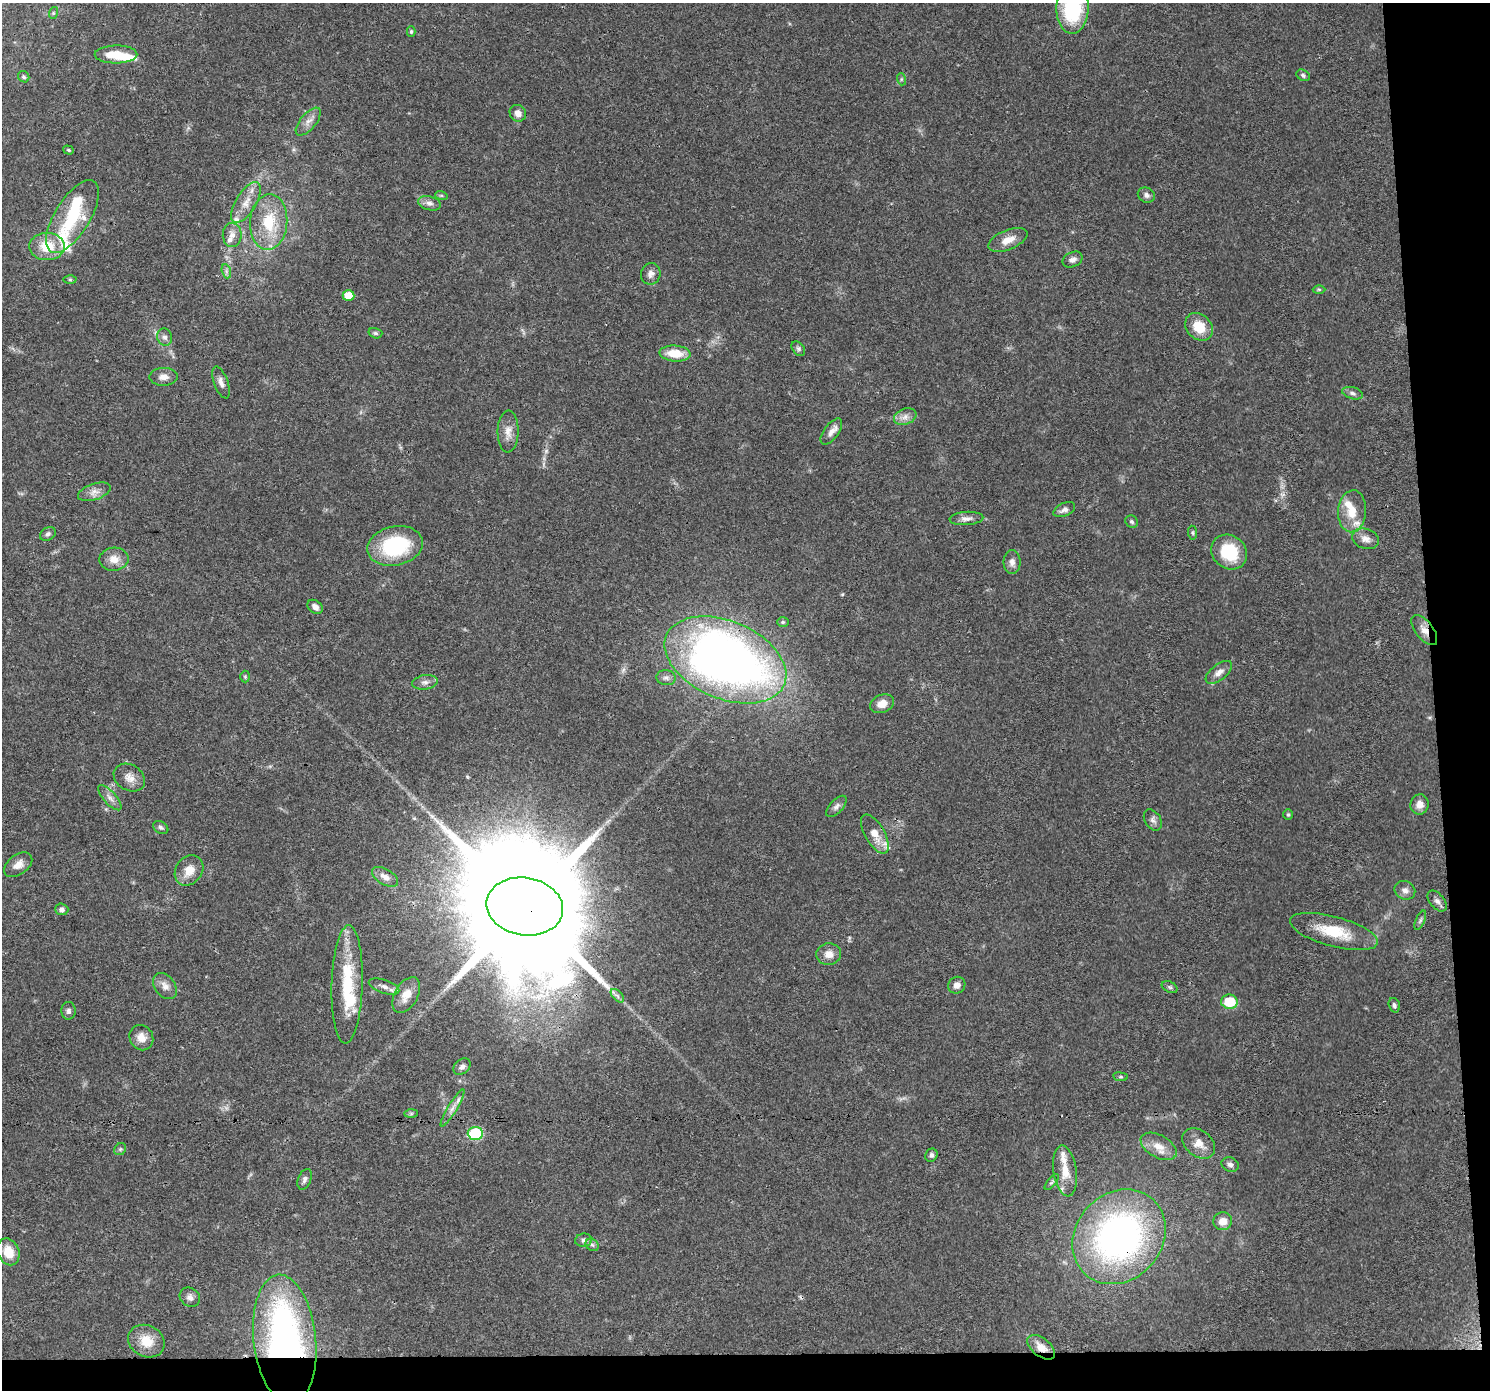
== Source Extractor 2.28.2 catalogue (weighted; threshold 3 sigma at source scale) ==
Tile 9 of 3 x 3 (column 3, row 3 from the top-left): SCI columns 2977-4464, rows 40-1427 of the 4464 x 4205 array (HDU 1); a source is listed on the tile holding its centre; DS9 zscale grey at full resolution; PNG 1492 x 1392 px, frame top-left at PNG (2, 3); each listed source drawn as its Kron ellipse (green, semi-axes under 4 px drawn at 4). Shown black and unused: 6% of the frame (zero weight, under 3 of 4 exposures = <1% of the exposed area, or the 3 px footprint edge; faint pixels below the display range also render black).
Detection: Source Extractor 2.28.2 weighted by HDU 2 'WHT'; one run over the whole footprint, this tile lists its part. Background 0.0497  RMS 0.0039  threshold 0.0177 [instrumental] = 3 sigma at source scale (4.5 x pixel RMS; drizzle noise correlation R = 1.50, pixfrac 1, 0.0396/0.0396 arcsec/px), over >= 5 px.
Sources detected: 124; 2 too faint to see at this stretch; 2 inside a brighter object's white glare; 1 cosmic-ray / hot-pixel residue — neither listed nor drawn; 11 inside a brighter listed object's ellipse — not listed separately; the other 108 listed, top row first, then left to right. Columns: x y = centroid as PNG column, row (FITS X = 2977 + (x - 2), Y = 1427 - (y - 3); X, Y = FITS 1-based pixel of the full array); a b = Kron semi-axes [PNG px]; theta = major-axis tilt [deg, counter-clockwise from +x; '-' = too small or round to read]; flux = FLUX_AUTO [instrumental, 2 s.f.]
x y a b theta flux
1072 8 26 16 89 34
53 13 6 4 72 0.45
411 32 5 4 - 0.53
116 54 21 9 1 9.6
1303 75 7 5 -31 0.86
24 77 6 5 - 0.74
901 79 6 4 -72 0.56
518 113 8 8 - 2.5
308 122 17 8 50 3
68 150 5 4 - 0.56
441 195 6 4 -18 0.57
1146 195 9 7 -26 1.5
246 202 23 10 59 5.5
429 203 11 7 -14 1.9
72 217 41 17 58 21
269 222 28 18 85 16
232 235 12 9 -89 2.8
1008 240 21 9 22 4.8
47 246 17 14 -1 11
1073 260 10 7 25 1.7
226 271 7 4 -72 0.9
651 274 11 10 - 2.1
70 280 6 4 -1 0.55
1319 289 6 4 -1 0.6
349 296 6 5 - 7.6
1199 327 15 12 -45 9
375 333 7 5 -16 0.71
165 337 9 7 -70 1.5
798 349 8 5 -52 0.9
675 353 15 8 -4 8.4
164 377 14 9 1 2.8
221 382 17 7 -70 2.3
1353 393 10 6 -16 1.4
905 417 11 8 20 2.5
508 432 21 10 89 4.1
831 432 15 7 54 2.5
94 492 17 8 19 2.9
1064 510 11 6 24 1.8
1352 511 21 14 86 8
966 518 17 6 4 2.2
1132 522 7 6 - 0.86
1193 533 7 4 -84 0.61
48 534 8 6 31 1
1365 539 14 10 -18 2.8
395 546 28 19 12 31
1229 552 19 16 -39 17
114 559 14 11 2 4.1
1012 562 12 8 90 2.2
315 607 8 6 -37 1.9
783 622 6 5 - 0.63
1424 630 18 8 -52 3.2
725 660 64 39 -23 300
1219 672 15 8 38 2.8
245 677 6 5 - 0.54
666 678 10 7 -6 1.4
425 682 13 7 9 2
882 704 12 9 24 4.2
129 778 16 13 -31 3.8
110 798 16 6 -48 2.3
1419 804 10 9 - 2.9
836 806 13 6 47 1.6
1288 815 5 5 - 0.57
1153 820 11 8 -57 1.7
161 827 8 6 -32 0.96
875 834 22 9 -60 5.9
18 865 16 10 36 3.6
189 870 16 13 54 5.3
385 877 14 7 -31 2.8
1405 890 11 9 -29 2.1
1437 901 12 7 -50 1.8
525 906 38 29 -9 23000
62 909 6 6 - 1.3
1420 920 10 4 66 0.9
1334 931 45 15 -15 15
829 954 12 11 - 3.4
347 984 59 15 88 24
957 985 9 8 - 2.2
165 986 14 10 -54 2.9
384 986 16 6 -19 2.3
1170 987 8 5 -27 0.8
406 995 19 11 61 5.4
617 996 8 5 -45 1.1
1229 1002 8 7 - 14
1394 1005 7 5 -73 1
68 1011 9 7 -88 1.2
141 1038 13 11 -60 3.7
462 1067 10 7 41 1.5
1120 1077 7 4 -7 0.58
453 1108 21 4 59 2.6
411 1113 7 4 1 0.69
475 1133 7 6 - 28
1199 1143 18 13 -38 5
1159 1146 19 11 -29 4.9
120 1149 6 5 - 0.69
931 1155 7 6 - 1.1
1230 1164 9 7 -22 1.5
1065 1171 26 11 -82 6.3
305 1179 11 6 69 1.4
1052 1182 10 4 50 0.76
1223 1221 9 9 - 3.8
1119 1237 50 43 47 140
584 1240 8 6 7 1.2
592 1245 7 5 -42 0.94
8 1252 14 10 -67 7.3
190 1297 10 9 - 1.9
285 1339 65 31 -84 150
146 1341 19 15 -26 8.4
1041 1347 16 9 -38 4.8
Overlapping masked pixels (flux is a lower limit): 6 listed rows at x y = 1424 630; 725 660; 525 906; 1119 1237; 285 1339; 1041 1347
Isophote crosses this tile's border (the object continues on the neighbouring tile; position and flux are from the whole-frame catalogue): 1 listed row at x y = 1072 8